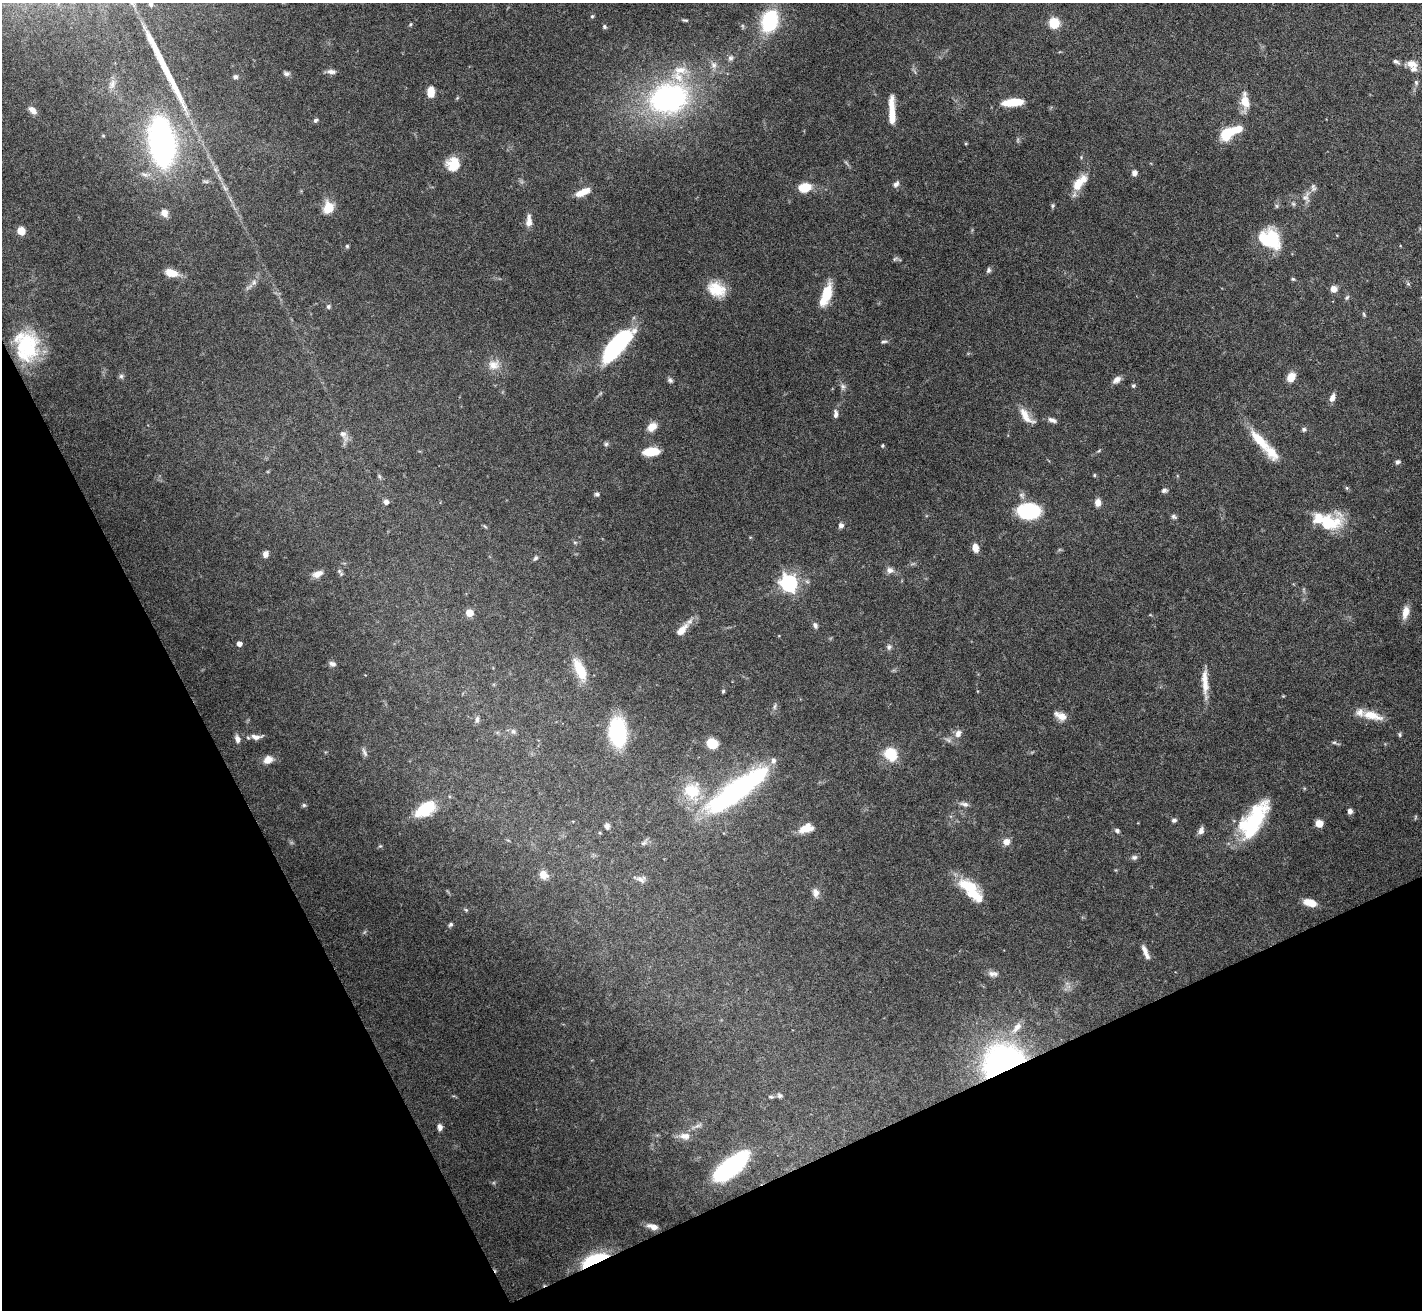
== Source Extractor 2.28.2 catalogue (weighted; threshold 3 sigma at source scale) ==
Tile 14 of 4 x 4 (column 2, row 4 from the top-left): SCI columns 1421-2840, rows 153-1460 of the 5681 x 5671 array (HDU 1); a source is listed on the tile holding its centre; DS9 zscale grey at full resolution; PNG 1424 x 1312 px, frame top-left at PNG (2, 3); no overlay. Shown black and unused: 24% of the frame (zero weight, under 5 of 10 exposures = <1% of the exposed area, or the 3 px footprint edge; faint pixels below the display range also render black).
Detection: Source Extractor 2.28.2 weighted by HDU 2 'WHT'; one run over the whole footprint, this tile lists its part. Background 0.0804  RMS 0.0025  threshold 0.0104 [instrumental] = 3 sigma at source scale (4.09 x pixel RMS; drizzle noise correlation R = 1.36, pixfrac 0.8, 0.05/0.05 arcsec/px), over >= 5 px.
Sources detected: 175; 2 too faint to see at this stretch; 6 inside a brighter object's white glare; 1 long thin detection or spike segment (spike, bleed or trail) — not listed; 10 inside a brighter listed object's ellipse — not listed separately; the other 156 listed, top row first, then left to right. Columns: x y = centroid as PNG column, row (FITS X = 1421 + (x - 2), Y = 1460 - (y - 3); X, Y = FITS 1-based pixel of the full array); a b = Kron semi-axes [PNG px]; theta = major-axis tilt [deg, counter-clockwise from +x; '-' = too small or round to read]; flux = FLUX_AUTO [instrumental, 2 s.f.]
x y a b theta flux
151 4 7 5 -72 0.62
592 16 5 4 - 0.34
685 20 8 4 -14 0.41
770 21 16 11 76 26
1054 23 9 8 - 6.4
410 24 5 3 - 0.25
743 26 6 4 -71 0.35
604 27 6 6 - 0.45
150 39 9 7 -38 1.1
730 58 8 7 - 0.81
1396 62 9 5 -26 0.65
1411 64 14 8 -13 2.1
713 65 9 8 - 1.3
680 70 24 12 -3 5.1
331 72 12 6 -3 1.1
286 74 9 6 0 0.68
235 77 6 5 - 0.49
1416 82 8 5 -74 0.51
112 84 15 7 68 1.5
431 92 10 7 89 3.2
669 98 29 21 11 60
1013 102 22 7 5 5.8
1245 102 15 10 -66 3.8
32 110 11 6 -43 1.5
892 111 32 6 -89 4.4
316 120 5 4 - 0.54
1226 134 13 9 50 8.4
162 142 35 18 -82 83
453 164 16 15 - 4.6
1134 173 6 5 - 1.1
1078 183 21 12 78 3.5
896 184 8 6 46 0.85
805 187 13 9 12 4.7
582 192 17 7 24 3.1
1306 197 16 10 62 1.8
1053 206 7 4 71 0.36
328 208 12 10 78 4.6
164 213 8 7 - 1.7
529 221 16 7 90 1.6
21 231 7 7 - 2.6
1269 239 24 19 -30 11
347 246 5 4 - 0.34
895 259 7 5 44 0.44
988 270 8 6 69 0.55
171 273 15 8 -14 3.3
1293 279 4 4 - 0.34
254 282 7 6 - 0.65
1408 284 6 4 -2 0.34
716 289 21 15 -26 6.1
1334 289 6 6 - 1.7
826 295 24 9 70 6.8
1347 298 7 5 49 0.45
328 306 6 5 - 0.41
1364 314 6 4 -61 0.32
884 341 10 3 1 0.45
616 345 36 13 49 34
26 347 35 26 81 15
494 365 16 14 11 2.9
121 376 6 6 - 0.51
1291 377 10 7 63 2.8
670 380 8 6 -45 0.6
1117 380 11 7 38 1.3
843 386 8 6 -88 0.7
1133 386 5 5 - 0.45
1332 398 9 6 69 1.4
836 414 11 5 -89 0.95
1026 416 26 10 -50 3.2
1052 420 11 6 -23 0.97
652 427 11 8 43 2.4
1304 429 6 5 - 0.51
343 434 15 8 -62 1.6
1259 440 30 10 -48 7.2
606 444 6 6 - 0.44
882 446 5 3 - 0.28
1099 450 6 3 22 0.27
651 452 14 7 6 6.7
1397 462 7 6 - 0.58
1094 475 5 3 - 0.25
379 476 7 4 -71 0.38
1347 488 5 5 - 0.34
1164 490 7 6 - 0.62
597 494 6 5 - 0.52
386 502 5 5 - 1.1
1098 503 8 7 - 1.8
1034 510 25 14 -32 10
1174 517 8 6 -27 0.55
1329 523 30 20 12 9.8
841 525 6 6 - 0.81
575 542 6 3 18 0.31
975 548 8 6 -78 2.1
265 554 7 5 73 1.4
535 558 8 5 46 0.49
890 570 10 8 -14 1.1
339 571 6 6 - 0.5
317 574 12 7 24 1.8
789 583 7 7 - 82
1405 612 16 8 77 2.6
470 613 5 5 - 5.7
815 625 9 6 -63 0.66
681 630 17 8 46 3
239 644 4 4 - 1.4
889 647 8 6 88 0.67
332 664 8 6 -13 0.92
580 670 27 11 -65 6.2
1205 682 32 7 -87 3.6
723 691 5 4 - 0.31
1283 696 4 4 - 0.21
775 707 8 4 81 0.52
1372 715 28 10 -15 4.3
1060 716 16 8 -28 2
477 719 9 5 84 0.66
513 731 7 5 43 0.55
618 732 23 13 -84 24
958 734 11 9 69 1.4
1400 735 7 4 -85 0.37
256 737 15 7 0 1.6
237 739 10 6 -72 1.2
1334 742 7 4 0 0.42
712 744 9 8 - 6.5
364 752 13 5 -64 0.71
891 754 8 7 - 12
268 760 11 8 30 2.3
692 791 25 23 12 9
733 794 68 20 34 46
964 804 12 6 -14 0.88
304 805 6 5 - 0.44
425 809 25 13 32 8.3
1350 811 6 6 - 0.81
1256 819 39 19 48 20
1174 820 6 5 - 0.59
1319 823 5 5 - 3.7
607 826 8 6 -83 0.89
806 828 16 9 22 3.3
1117 830 6 5 - 0.65
1201 831 9 7 70 1
1006 842 7 6 - 1.9
380 846 5 5 - 0.3
1134 857 8 6 14 0.65
543 875 10 8 -41 2.3
641 879 14 8 -10 1.2
965 886 27 14 -43 5.8
816 893 11 8 -84 1.4
1310 903 13 7 -15 3.3
466 910 6 4 -44 0.3
451 924 6 5 - 0.47
1145 952 19 5 -67 1.6
993 974 14 7 -9 1.1
1017 1027 17 7 51 1.7
1004 1064 23 20 16 110
779 1095 7 6 - 0.55
771 1097 8 4 -7 0.42
440 1127 7 5 -85 1
685 1136 15 9 -2 1.9
730 1167 37 14 39 32
653 1227 15 7 -16 1.7
592 1262 27 17 31 14
Overlapping masked pixels (flux is a lower limit): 2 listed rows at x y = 1004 1064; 592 1262
Isophote crosses this tile's border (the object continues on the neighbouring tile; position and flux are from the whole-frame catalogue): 1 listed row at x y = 151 4